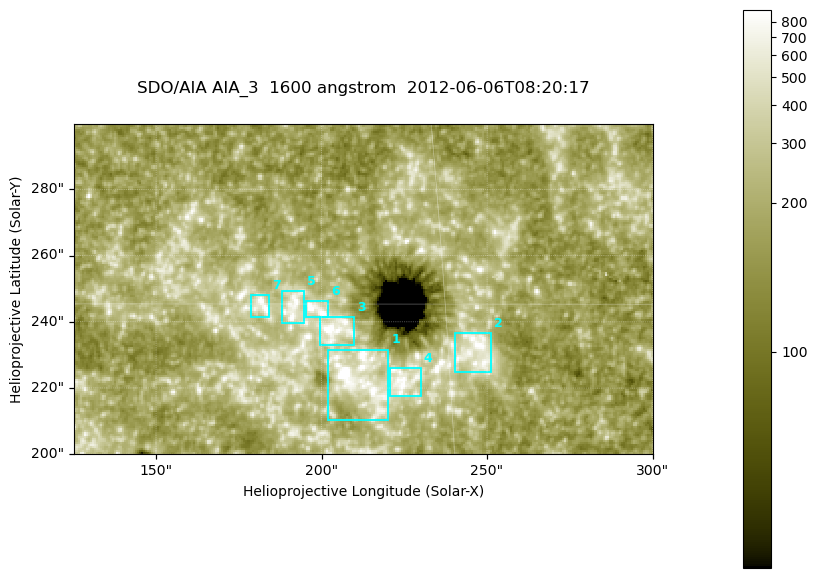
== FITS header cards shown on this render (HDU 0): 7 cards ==
TELESCOP= 'SDO/AIA '
INSTRUME= 'AIA_3   '
WAVELNTH=                 1600
WAVEUNIT= 'angstrom'
DATE-OBS= '2012-06-06T08:20:17.12'
CTYPE1  = 'HPLN-TAN'
CTYPE2  = 'HPLT-TAN'

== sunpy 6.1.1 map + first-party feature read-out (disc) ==
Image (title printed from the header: SDO/AIA AIA_3  1600 angstrom  2012-06-06T08:20:17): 287 x 164 px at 0.609 arcsec/px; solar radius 946 arcsec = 1552 px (partial field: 0.6% of the solar disc is inside the frame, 100% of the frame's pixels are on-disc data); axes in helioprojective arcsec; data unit not stated in the header (colour bar unlabelled)
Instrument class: DISC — disc imager (sunpy class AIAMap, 1600 A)
Bright regions (active regions / flare kernels): reference = the on-disc median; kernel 3 px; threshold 5 sigma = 346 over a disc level ~185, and >= 1.15x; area >= 47 px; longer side >= 3 px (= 1.8 arcsec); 7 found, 7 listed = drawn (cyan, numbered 1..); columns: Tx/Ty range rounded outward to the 2 arcsec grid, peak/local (2 s.f.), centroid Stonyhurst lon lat
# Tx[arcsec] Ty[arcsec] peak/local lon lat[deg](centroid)
1 202..220 210..232 9 +13 +14
2 240..252 224..238 4.7 +16 +14
3 198..210 232..242 6.3 +13 +15
4 220..230 216..226 4.8 +14 +14
5 188..196 238..250 4.6 +12 +15
6 194..202 240..246 5.8 +12 +15
7 178..184 240..248 4.7 +11 +15